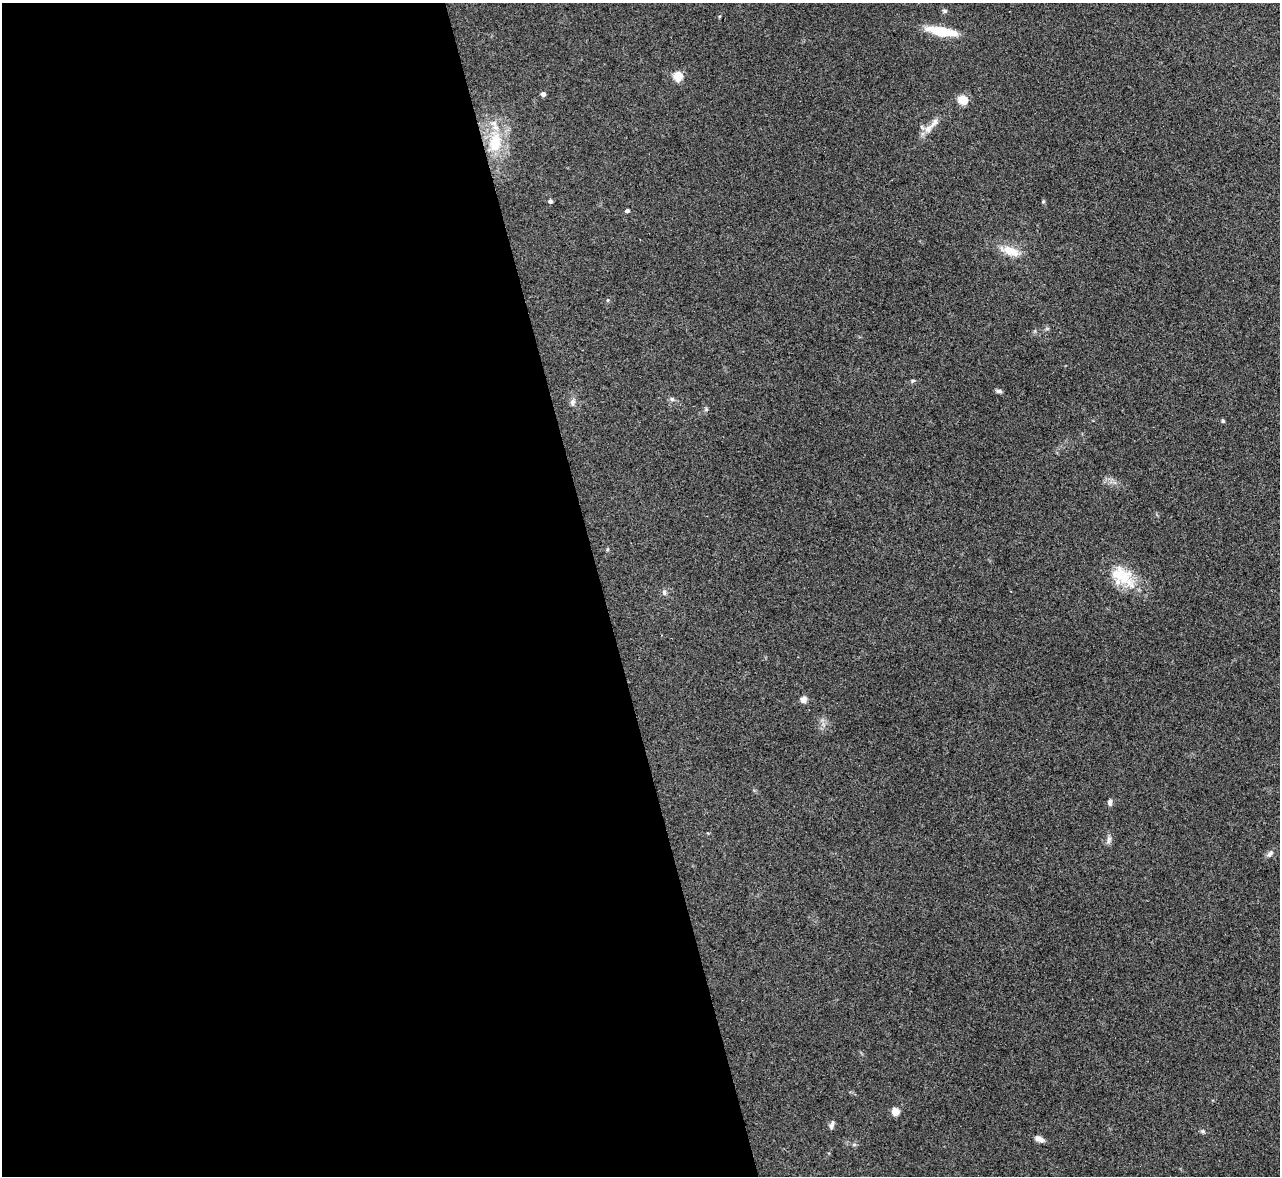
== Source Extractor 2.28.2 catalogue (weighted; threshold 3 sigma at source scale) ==
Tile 9 of 4 x 4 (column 1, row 3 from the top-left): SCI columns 9-1286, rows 1320-2493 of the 5127 x 5108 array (HDU 1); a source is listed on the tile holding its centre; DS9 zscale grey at full resolution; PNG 1282 x 1178 px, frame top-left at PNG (2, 3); no overlay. Shown black and unused: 47% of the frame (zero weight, under 3 of 4 exposures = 1% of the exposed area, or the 3 px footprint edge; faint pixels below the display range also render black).
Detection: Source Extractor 2.28.2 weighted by HDU 2 'WHT'; one run over the whole footprint, this tile lists its part. Background 0.334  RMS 0.0099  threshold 0.0443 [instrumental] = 3 sigma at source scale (4.5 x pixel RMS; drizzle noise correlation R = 1.50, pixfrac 1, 0.05/0.05 arcsec/px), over >= 5 px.
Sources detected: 28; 1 inside a brighter listed object's ellipse — not listed separately; the other 27 listed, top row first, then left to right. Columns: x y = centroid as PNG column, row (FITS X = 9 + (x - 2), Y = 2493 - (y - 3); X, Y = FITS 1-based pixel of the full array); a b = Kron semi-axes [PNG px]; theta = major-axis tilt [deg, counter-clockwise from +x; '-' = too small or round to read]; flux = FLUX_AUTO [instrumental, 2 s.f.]
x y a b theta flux
945 11 6 5 - 1.8
941 31 24 8 -10 40
678 76 5 5 - 55
543 94 4 4 - 4
963 100 5 5 - 53
928 129 14 9 49 8.1
495 142 28 16 84 39
550 201 5 5 - 1.7
1043 202 5 3 - 0.99
627 211 4 4 - 2.9
1010 251 25 10 -19 17
608 300 5 3 - 1.1
913 381 5 4 - 1.4
999 391 8 5 -7 2.1
672 399 6 6 - 2
572 402 10 6 89 3.8
1223 421 5 4 - 1.6
1121 575 39 19 -39 36
664 592 8 6 -76 2.4
803 699 7 6 - 5.9
1110 802 9 5 85 3
1109 839 11 5 69 3.2
1270 854 11 6 48 3.3
895 1111 5 5 - 24
832 1125 12 5 72 2.7
1202 1131 6 5 - 1.7
1039 1139 12 6 -25 4.6